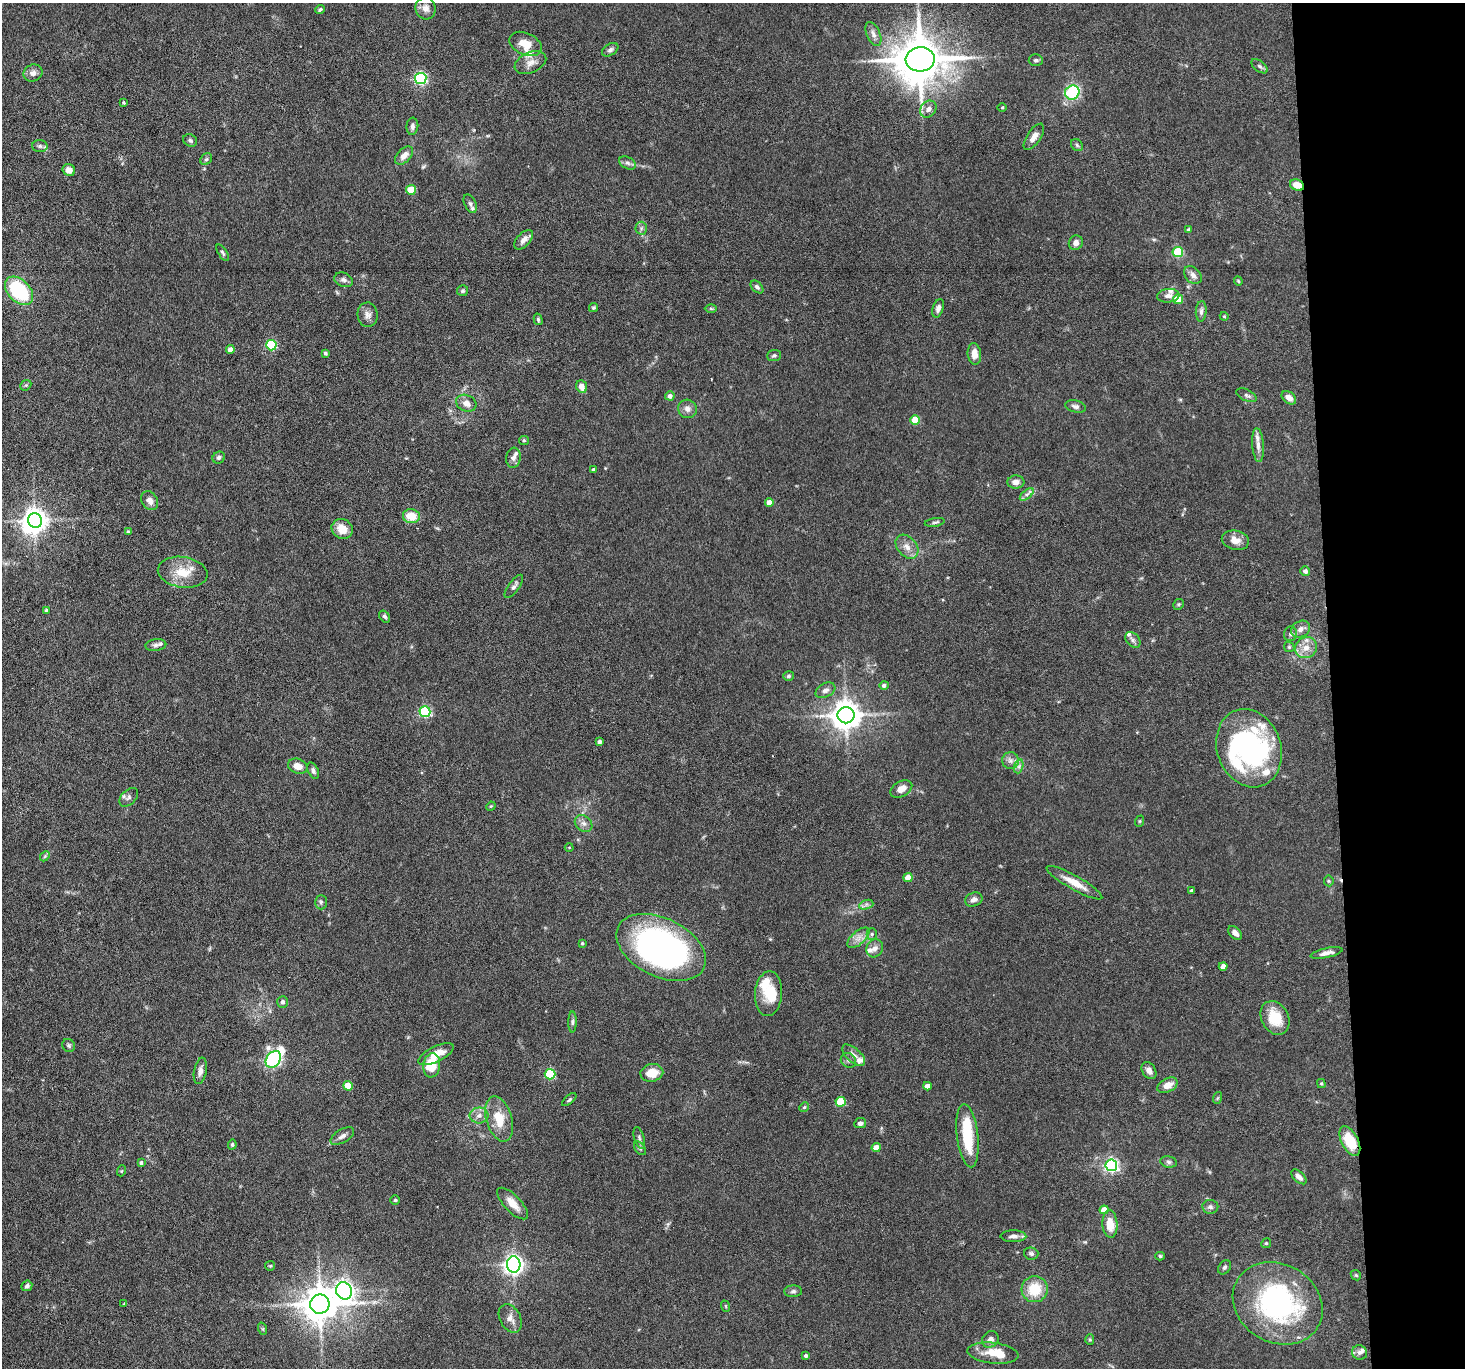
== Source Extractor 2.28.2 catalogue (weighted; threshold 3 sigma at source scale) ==
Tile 6 of 3 x 3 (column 3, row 2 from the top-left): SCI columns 2928-4390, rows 1512-2877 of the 4390 x 4364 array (HDU 1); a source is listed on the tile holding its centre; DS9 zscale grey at full resolution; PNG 1467 x 1370 px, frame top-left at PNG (2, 3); each listed source drawn as its Kron ellipse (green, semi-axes under 4 px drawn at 4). Shown black and unused: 9% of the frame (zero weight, under 3 of 6 exposures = <1% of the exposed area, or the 3 px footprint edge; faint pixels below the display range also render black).
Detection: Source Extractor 2.28.2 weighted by HDU 2 'WHT'; one run over the whole footprint, this tile lists its part. Background 0.0814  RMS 0.0037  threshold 0.015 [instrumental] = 3 sigma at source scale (4.09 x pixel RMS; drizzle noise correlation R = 1.36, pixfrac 0.8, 0.05/0.05 arcsec/px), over >= 5 px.
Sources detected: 206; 5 inside a brighter object's white glare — neither listed nor drawn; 13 inside a brighter listed object's ellipse — not listed separately; the other 188 listed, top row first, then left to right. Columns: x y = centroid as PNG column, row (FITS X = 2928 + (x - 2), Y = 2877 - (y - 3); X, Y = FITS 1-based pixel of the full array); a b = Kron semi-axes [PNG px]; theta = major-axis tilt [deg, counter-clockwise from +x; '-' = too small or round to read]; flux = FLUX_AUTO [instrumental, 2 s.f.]
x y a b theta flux
426 8 11 10 - 2.1
320 9 5 4 - 0.59
873 34 13 6 -66 1.6
525 44 17 11 -24 5.2
610 50 9 5 32 0.91
920 59 14 12 3 1600
1036 60 7 6 - 0.86
530 63 17 10 24 2.9
1260 66 9 5 -38 0.88
33 73 10 8 22 1.8
421 78 5 5 - 54
1072 92 7 7 - 24
123 102 4 3 - 0.41
1002 107 4 3 - 0.34
928 109 9 7 50 1.8
412 126 8 6 84 1.1
1034 137 15 6 56 2.6
190 140 7 6 - 0.78
1077 145 7 5 -48 0.65
40 146 7 6 - 0.97
404 156 11 6 46 2.5
206 159 6 5 - 0.64
627 163 9 5 -27 1.1
69 170 6 6 - 2.5
1297 185 7 5 -21 4.7
411 190 5 5 - 9.5
470 204 10 5 -66 1.2
641 228 6 6 - 0.8
1188 229 4 3 - 0.45
524 240 12 6 47 2
1076 243 7 6 - 1.6
1178 252 5 5 - 19
223 253 9 4 -58 0.67
1193 275 10 7 -46 1.8
344 280 9 7 -23 1.3
1238 281 4 3 - 0.36
757 287 7 5 -44 0.96
19 291 17 11 -46 25
462 291 5 5 - 0.63
1168 296 11 6 4 1.8
1178 299 5 5 - 6.1
593 308 4 4 - 0.51
938 308 10 5 71 1.5
711 309 6 4 -2 0.45
1201 311 10 5 86 1.2
368 315 12 10 -83 1.9
1224 316 4 4 - 0.34
538 319 6 4 -75 0.58
271 345 5 5 - 24
230 349 4 4 - 2.2
325 353 4 3 - 0.54
974 354 11 6 -85 3
774 356 7 5 5 0.72
26 385 6 4 43 0.5
582 387 6 5 - 2.8
1247 395 11 5 -25 1.1
670 396 5 4 - 1.5
1289 398 8 5 -39 2.3
466 403 10 8 -25 2.7
1075 406 10 6 -14 1.2
687 409 9 9 - 2
915 420 5 4 - 10
524 440 5 4 - 0.45
1258 445 17 6 -85 2.1
219 458 6 5 - 0.8
513 458 10 7 81 1.5
593 470 3 3 - 0.48
1016 482 8 6 5 1.8
1027 494 8 4 38 1
150 501 10 8 -57 1.9
769 503 4 4 - 3
411 516 8 7 - 6.5
35 521 7 7 - 330
935 522 10 3 9 0.67
342 529 11 9 -33 4.8
128 532 4 3 - 0.57
1235 540 14 9 -13 3.3
907 547 13 9 -48 2.8
1305 571 5 5 - 1.2
183 572 25 15 -8 7.6
514 586 14 5 54 1.2
1178 604 6 5 - 0.53
46 610 4 4 - 0.39
384 616 6 5 - 0.74
1300 629 10 8 34 1.9
1290 634 7 6 - 1.1
1133 640 9 6 -46 1.1
156 645 10 6 6 1.4
1289 647 6 5 - 0.52
1306 648 11 10 - 3.4
789 676 5 5 - 0.59
884 685 4 4 - 0.85
825 690 11 7 29 1.5
425 712 5 5 - 37
846 715 8 8 - 510
599 742 3 3 - 0.88
1249 748 40 32 -71 74
1010 761 8 8 - 1.6
298 766 10 7 -21 3.2
1019 766 7 4 72 0.99
313 771 8 5 -65 1
901 789 12 7 29 3.1
129 797 11 7 44 1.3
491 806 5 4 - 0.34
1140 821 6 3 71 0.36
584 823 10 7 -42 1.5
569 847 4 3 - 0.28
45 856 6 4 46 0.52
908 878 4 4 - 5.1
1329 881 5 5 - 0.47
1074 883 32 7 -29 5.3
1192 891 3 3 - 0.73
974 899 9 6 23 1.5
321 902 7 6 - 0.73
866 905 7 4 19 0.86
1235 933 8 5 -43 1.8
872 934 5 5 - 0.54
858 938 14 6 42 2.2
582 943 4 3 - 0.36
661 947 48 29 -26 110
875 948 9 8 - 1.8
1326 953 16 5 12 2
1223 966 4 4 - 3
768 994 22 13 86 7.6
283 1002 6 5 - 1.2
1275 1018 18 13 -63 9.5
572 1022 10 4 89 0.83
69 1045 7 6 - 0.69
436 1054 19 7 26 5.3
854 1055 14 7 -41 2
273 1059 9 6 55 87
848 1060 8 7 - 0.98
432 1065 12 8 82 9.4
200 1071 13 6 78 1.7
1149 1071 9 6 -56 1.9
652 1073 11 8 10 5.2
550 1074 5 5 - 26
1321 1084 4 3 - 0.42
1167 1085 11 6 27 3.4
348 1086 5 4 - 7.6
927 1086 4 4 - 2.4
1217 1098 6 3 70 0.42
569 1100 8 3 41 0.51
840 1102 5 5 - 15
804 1107 5 4 - 0.46
479 1115 9 8 - 1.9
499 1119 23 13 -74 7.9
860 1123 6 5 - 1
342 1136 13 6 31 1.5
967 1136 32 10 -83 15
639 1138 11 5 -74 1
1350 1141 16 8 -63 10
232 1145 5 4 - 0.55
640 1148 8 5 -53 0.72
876 1148 4 4 - 4.3
1169 1162 8 5 -11 0.85
141 1163 4 3 - 0.66
1111 1165 6 6 - 81
121 1171 5 3 - 0.32
1299 1177 9 5 -43 1.6
395 1200 5 5 - 0.51
512 1203 20 8 -47 4.2
1210 1207 8 7 - 1
1104 1210 4 4 - 4.4
1110 1224 14 7 -86 5.8
1013 1236 13 6 0 1.6
1266 1243 5 4 - 0.41
1031 1254 7 6 - 0.86
1160 1256 5 4 - 0.46
514 1265 8 7 - 170
270 1266 5 4 - 0.42
1225 1267 8 5 55 0.76
1356 1275 6 4 -43 0.44
27 1286 6 5 - 0.94
1035 1289 13 13 - 9.7
344 1291 9 8 - 200
793 1291 9 5 1 0.91
1278 1303 47 39 -30 64
124 1304 3 3 - 0.29
320 1304 9 9 - 790
725 1306 6 3 -70 0.35
510 1318 15 10 -63 2.7
263 1329 6 4 -72 0.42
990 1339 9 7 44 1.6
1090 1340 5 4 - 0.52
1360 1352 7 7 - 1.2
993 1353 26 10 -6 5.4
806 1356 4 4 - 0.8
Overlapping masked pixels (flux is a lower limit): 2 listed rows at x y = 1297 185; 1350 1141